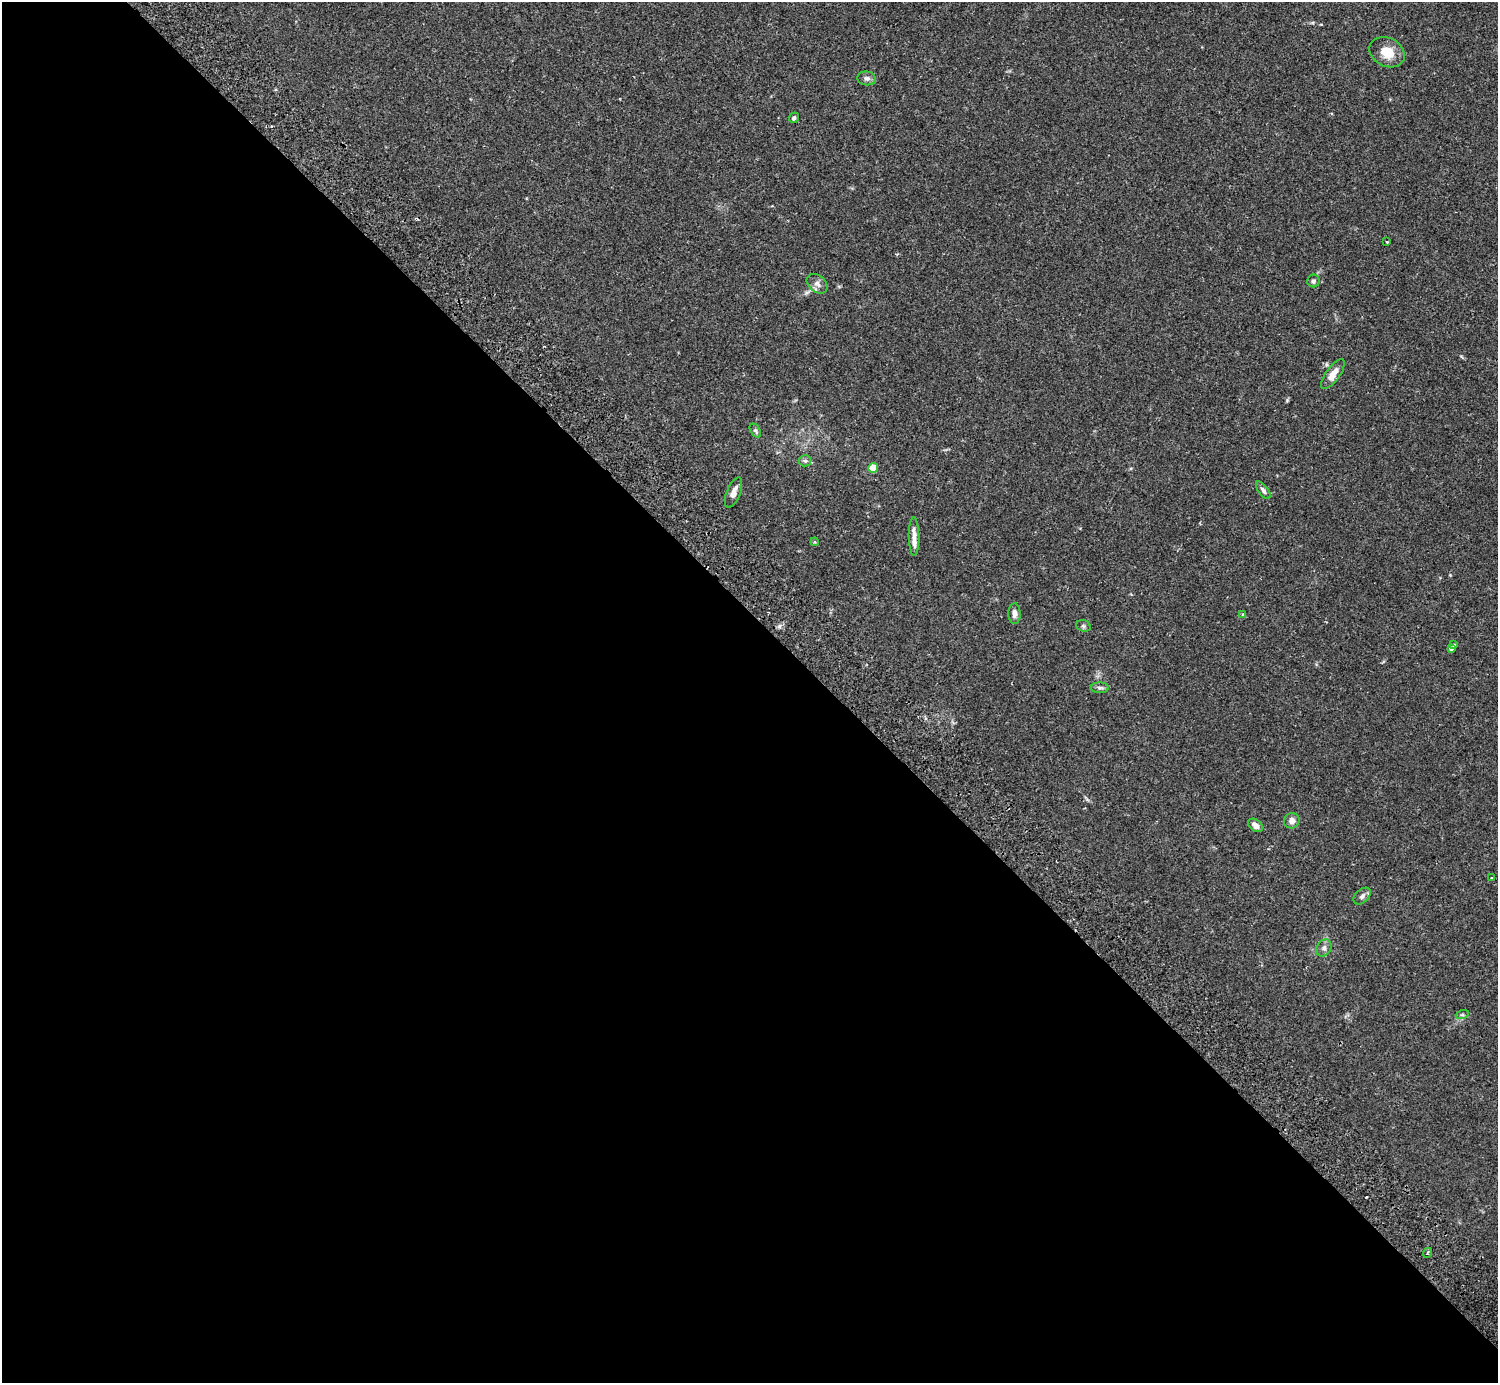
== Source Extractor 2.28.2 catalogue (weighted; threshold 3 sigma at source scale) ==
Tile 9 of 4 x 4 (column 1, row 3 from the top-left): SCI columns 45-1540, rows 1583-2963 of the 6071 x 6068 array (HDU 1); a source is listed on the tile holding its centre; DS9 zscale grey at full resolution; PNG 1500 x 1385 px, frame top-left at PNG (2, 2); each listed source drawn as its Kron ellipse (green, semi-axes under 4 px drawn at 4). Shown black and unused: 55% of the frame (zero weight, under 2 of 3 exposures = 3% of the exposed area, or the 3 px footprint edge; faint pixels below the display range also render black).
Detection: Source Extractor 2.28.2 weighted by HDU 2 'WHT'; one run over the whole footprint, this tile lists its part. Background 0.0574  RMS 0.0053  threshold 0.0239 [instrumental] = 3 sigma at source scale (4.5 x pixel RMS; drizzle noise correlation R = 1.50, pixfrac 1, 0.05/0.05 arcsec/px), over >= 5 px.
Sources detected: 28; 1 cosmic-ray / hot-pixel residue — neither listed nor drawn; the other 27 listed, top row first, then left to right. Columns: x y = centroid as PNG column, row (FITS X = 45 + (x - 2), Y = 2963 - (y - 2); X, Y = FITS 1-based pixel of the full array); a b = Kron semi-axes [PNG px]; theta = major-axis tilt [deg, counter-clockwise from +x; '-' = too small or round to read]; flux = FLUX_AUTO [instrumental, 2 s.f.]
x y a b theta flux
1387 52 18 14 -27 9.8
867 78 9 7 -7 1.9
794 118 5 4 - 1.3
1387 242 3 3 - 0.7
1313 281 6 6 - 1.2
817 284 11 8 -42 2.7
1333 374 18 7 54 5.2
755 431 8 5 -60 0.99
805 461 6 5 - 0.94
873 468 5 5 - 13
1263 490 10 5 -54 1.5
734 493 16 6 68 3.5
914 536 19 5 -89 4.2
815 542 4 4 - 0.52
1014 614 10 6 -88 2.6
1242 615 4 3 - 0.68
1083 626 7 5 -21 0.97
1454 645 3 3 - 0.65
1451 648 4 3 - 1.4
1100 688 9 5 -3 1.2
1292 821 8 7 - 2.9
1256 825 8 5 -36 2.9
1491 878 3 2 - 0.44
1362 896 10 6 42 1.7
1324 948 9 7 59 1.8
1462 1015 7 4 18 0.88
1427 1253 5 3 - 0.55